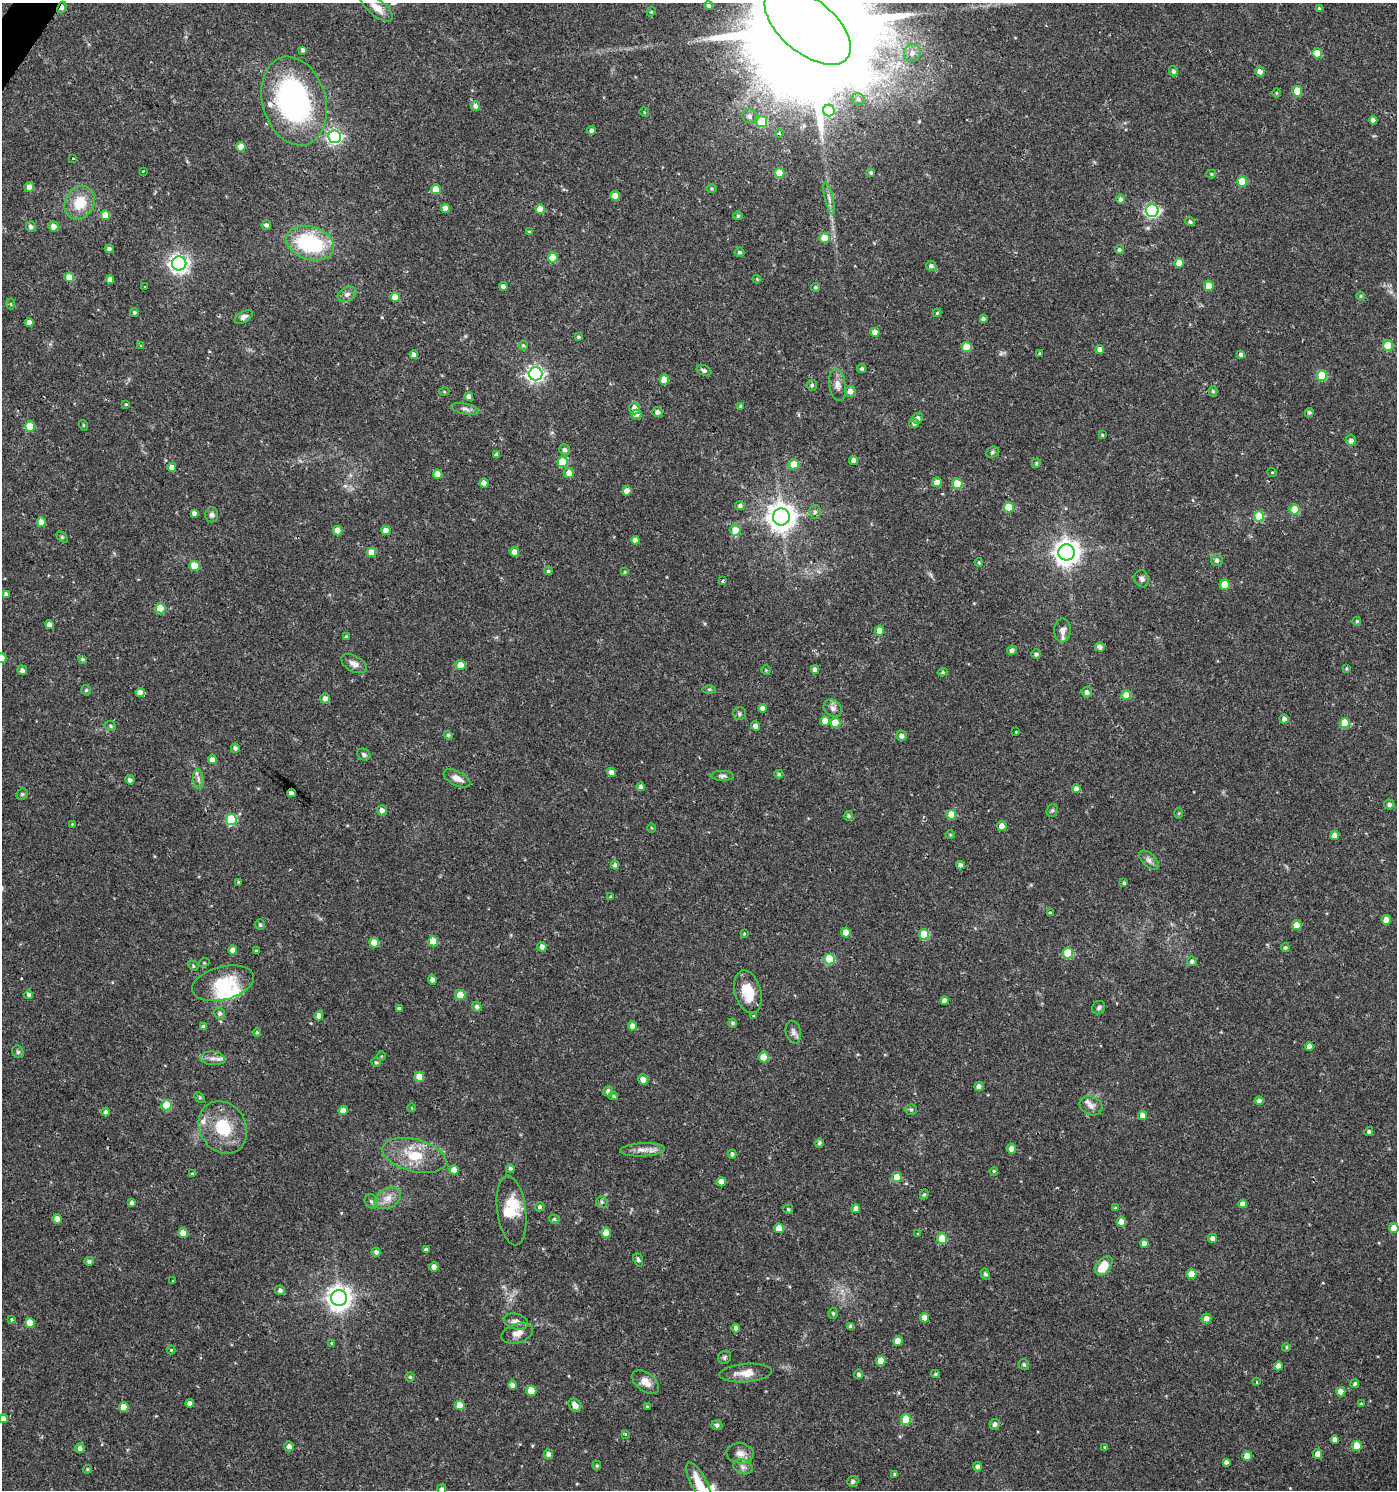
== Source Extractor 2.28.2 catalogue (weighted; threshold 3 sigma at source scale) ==
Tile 11 of 4 x 4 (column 3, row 3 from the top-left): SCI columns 2968-4362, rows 1495-2982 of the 6003 x 5958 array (HDU 1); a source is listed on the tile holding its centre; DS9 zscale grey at full resolution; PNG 1399 x 1492 px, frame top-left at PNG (2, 3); each listed source drawn as its Kron ellipse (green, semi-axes under 4 px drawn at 4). Shown black and unused: <1% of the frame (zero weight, under 2 of 3 exposures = <1% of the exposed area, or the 3 px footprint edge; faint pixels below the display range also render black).
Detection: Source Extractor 2.28.2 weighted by HDU 2 'WHT'; one run over the whole footprint, this tile lists its part. Background 0.0253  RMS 0.004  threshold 0.018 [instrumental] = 3 sigma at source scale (4.5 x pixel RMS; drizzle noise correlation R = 1.50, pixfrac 1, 0.0396/0.0396 arcsec/px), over >= 5 px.
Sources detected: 384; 2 inside a brighter object's white glare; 3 cosmic-ray / hot-pixel residue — neither listed nor drawn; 7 inside a brighter listed object's ellipse — not listed separately; the other 372 listed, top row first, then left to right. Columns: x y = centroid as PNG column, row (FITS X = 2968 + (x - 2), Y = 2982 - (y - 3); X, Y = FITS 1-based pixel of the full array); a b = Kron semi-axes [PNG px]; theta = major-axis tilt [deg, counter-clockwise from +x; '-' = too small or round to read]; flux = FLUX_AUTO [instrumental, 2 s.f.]
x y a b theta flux
709 6 4 4 - 0.84
62 7 6 4 65 2.7
377 8 19 8 -39 3.9
1319 9 4 4 - 0.8
651 12 5 4 - 0.45
808 26 51 27 -40 22000
303 50 4 3 - 0.99
912 53 9 8 - 2.5
1317 53 5 5 - 7
1173 71 5 4 - 1.1
1260 72 5 4 - 2.2
1297 91 5 5 - 7.3
1276 93 5 3 - 0.43
858 99 6 6 - 1.1
294 101 45 31 -74 82
475 106 5 4 - 1.5
829 110 6 6 - 12
644 112 5 4 - 0.41
749 116 7 7 - 1.7
1373 120 4 4 - 1.9
762 121 5 5 - 14
592 130 4 4 - 1.3
779 133 4 3 - 0.49
335 137 6 6 - 84
241 147 4 4 - 4.4
73 158 3 3 - 0.42
143 171 3 2 - 0.47
779 173 5 5 - 8.7
871 173 4 3 - 0.63
1211 174 5 4 - 0.54
1242 182 5 5 - 11
29 187 5 5 - 2.2
712 188 5 3 - 0.46
436 189 5 5 - 5.4
615 196 5 4 - 3.8
829 198 16 4 -76 1.8
1121 199 5 4 - 1.2
80 203 17 14 63 10
445 208 4 4 - 3.6
540 209 5 4 - 5.2
1152 211 6 6 - 71
105 215 5 4 - 5.1
738 216 5 4 - 0.57
1190 222 5 4 - 0.9
266 225 5 4 - 1.1
53 226 5 5 - 2.9
31 227 5 5 - 1.4
529 232 4 4 - 0.49
824 238 5 5 - 6.5
310 243 24 16 -17 36
109 249 4 4 - 1.1
1119 250 4 4 - 0.99
739 252 5 4 - 0.78
553 257 5 5 - 9.4
179 263 7 7 - 180
1179 263 5 5 - 6.2
931 266 5 5 - 1.3
69 277 5 5 - 4.6
757 279 4 3 - 0.46
110 280 4 4 - 2.1
503 286 4 4 - 1.7
1209 286 5 5 - 7.5
145 287 3 3 - 1.6
815 287 4 4 - 0.61
347 294 10 7 28 1.6
1361 296 4 3 - 0.33
395 297 5 4 - 4.2
11 304 5 3 - 0.4
134 312 5 4 - 0.7
937 313 4 3 - 0.41
244 317 10 5 29 1.5
983 319 4 3 - 0.94
29 323 4 4 - 2.3
875 332 4 4 - 4.3
578 337 4 3 - 0.65
141 346 4 3 - 0.44
523 346 5 4 - 0.52
1388 346 5 5 - 14
966 347 5 5 - 8.8
1100 350 4 4 - 2.7
1040 353 4 3 - 0.37
414 355 4 4 - 1.9
1241 355 4 4 - 1.3
862 368 4 4 - 0.67
704 370 8 5 -24 1.1
536 374 7 6 - 120
1322 375 5 5 - 15
664 380 5 5 - 5.9
812 385 5 5 - 0.79
838 385 16 8 -81 2.8
850 391 5 5 - 2.7
1213 391 5 4 - 0.69
444 392 5 3 - 0.41
469 397 4 4 - 1.9
126 404 4 3 - 0.43
741 406 3 3 - 0.72
635 408 6 5 - 2.9
465 409 14 5 -11 1.6
658 412 5 5 - 1.6
1309 412 4 4 - 0.95
636 414 5 4 - 4.3
917 418 5 5 - 1.9
914 423 5 4 - 1.2
83 425 5 3 - 0.37
30 426 5 5 - 9.5
1102 435 4 4 - 0.51
1351 441 5 5 - 1.8
565 450 5 5 - 1.1
992 452 7 5 22 0.71
497 455 4 4 - 1.5
853 460 4 4 - 1.8
562 462 5 5 - 15
1036 463 5 3 - 0.48
794 464 5 5 - 5.8
172 467 4 4 - 2.6
1272 472 5 3 - 0.34
569 473 5 5 - 3.2
438 474 5 4 - 4.7
937 482 5 5 - 2.8
484 483 4 4 - 3
957 484 5 5 - 12
627 491 5 4 - 3.2
740 506 5 4 - 1
1009 507 5 5 - 10
1295 509 5 5 - 9.8
815 512 7 5 85 0.92
194 513 4 4 - 1.4
212 515 7 6 - 1.3
1259 516 5 5 - 18
781 517 8 8 - 510
41 522 5 4 - 4.2
735 530 5 5 - 5.1
338 531 5 4 - 3.6
386 531 4 4 - 4.2
62 537 6 4 -45 0.55
635 540 4 4 - 2.3
371 552 5 4 - 5.4
514 552 5 4 - 2.8
1067 552 8 8 - 400
1217 560 6 6 - 1.4
979 562 4 3 - 0.45
194 566 5 5 - 8.8
548 571 4 4 - 0.74
625 572 4 4 - 0.37
1142 579 9 7 -71 1.5
722 581 3 3 - 1.1
1225 585 5 5 - 7.2
6 594 4 4 - 1.2
160 608 5 5 - 12
1357 621 4 4 - 0.64
49 625 4 4 - 2.4
880 630 5 4 - 4.5
1062 630 12 8 89 2.6
346 637 4 4 - 0.77
1100 647 5 4 - 1.7
1012 650 5 4 - 1.3
1036 654 5 4 - 1
2 658 5 5 - 7.3
83 659 4 3 - 0.53
354 664 14 8 -28 2.4
461 665 5 5 - 4.5
1346 668 4 2 - 0.37
22 670 5 4 - 1.3
766 670 4 4 - 0.41
815 670 4 4 - 1.7
943 672 5 4 - 0.57
709 689 6 4 -1 0.65
86 690 5 4 - 0.63
140 692 5 4 - 3.6
1087 692 5 5 - 1.7
1126 695 5 5 - 6.5
325 699 5 4 - 2
763 708 4 4 - 1.7
833 708 10 8 -41 1.9
739 714 6 6 - 0.9
1284 719 4 4 - 1.6
825 721 5 4 - 4.2
835 723 5 5 - 8
1345 723 5 5 - 10
110 726 6 4 -23 0.56
756 726 4 4 - 2.4
1016 732 3 2 - 0.33
448 735 5 4 - 0.89
902 736 5 5 - 2
235 748 4 4 - 1.2
364 754 7 5 -34 0.95
212 759 4 4 - 2.5
611 772 4 4 - 2.2
779 774 4 4 - 0.72
722 776 11 5 -2 1.2
457 778 14 7 -26 3.3
198 779 10 5 -83 1.4
130 780 5 4 - 1.3
641 787 4 4 - 1.5
1076 789 4 4 - 2.2
291 793 4 4 - 3.2
22 794 6 5 - 0.6
1389 804 5 5 - 1.4
382 810 5 5 - 2
1052 810 6 5 - 0.71
1179 813 5 3 - 0.47
951 815 5 5 - 8.6
848 816 5 4 - 0.63
231 820 5 5 - 24
72 824 4 4 - 0.3
1002 826 5 5 - 2
651 828 5 3 - 0.37
950 835 4 4 - 0.41
1335 835 4 4 - 3.4
1149 860 12 6 -45 1.7
615 865 4 4 - 1.1
960 865 4 4 - 1.6
238 882 4 3 - 0.35
1124 883 4 3 - 0.66
611 897 4 3 - 0.61
1050 913 4 3 - 0.58
1386 920 5 4 - 4.3
260 925 5 5 - 0.66
1297 925 5 5 - 6.8
846 932 5 4 - 5.5
744 934 4 3 - 0.41
924 934 5 5 - 12
433 941 5 5 - 9
374 943 5 5 - 4.6
542 947 5 4 - 2
1285 948 4 4 - 0.73
233 950 4 4 - 2.7
256 951 3 3 - 0.47
1068 953 5 5 - 16
829 959 5 5 - 19
1192 961 5 4 - 1.1
204 963 5 3 - 0.36
193 966 5 4 - 0.62
432 979 5 4 - 1.4
223 983 32 16 15 15
748 992 22 13 -74 10
29 995 4 4 - 1.4
460 995 5 5 - 9.3
944 1000 4 4 - 1.7
477 1007 5 4 - 1.1
399 1008 4 3 - 0.87
1099 1008 7 6 - 0.88
220 1013 6 5 - 1
319 1016 4 4 - 2.4
754 1016 3 3 - 0.43
732 1023 4 4 - 0.77
632 1026 4 4 - 2.8
203 1027 4 4 - 1.4
257 1032 4 3 - 0.5
793 1032 11 7 -76 1.6
1309 1046 4 4 - 2.9
18 1052 6 5 - 0.83
381 1056 5 3 - 0.33
764 1057 5 5 - 9.9
213 1058 12 7 -5 2.1
376 1062 5 4 - 0.58
419 1077 5 5 - 5.9
643 1079 5 5 - 2.8
979 1087 4 4 - 2
608 1091 5 5 - 2.1
613 1096 4 4 - 0.67
200 1097 6 4 -45 0.56
1259 1101 4 4 - 2.1
167 1105 5 5 - 15
1091 1106 12 9 -25 2.3
412 1108 4 3 - 0.25
911 1109 6 5 - 0.66
343 1110 4 4 - 3.7
106 1112 4 4 - 1
1142 1115 5 4 - 3.3
223 1127 27 23 -58 16
1369 1132 4 4 - 0.85
819 1143 4 4 - 0.81
1011 1149 5 4 - 2.9
642 1150 22 6 3 3.2
732 1154 4 4 - 0.93
414 1155 32 16 -14 13
510 1168 4 4 - 0.87
454 1170 4 4 - 4.3
994 1171 4 3 - 0.43
192 1174 4 3 - 2.5
897 1177 5 5 - 6.5
721 1182 4 4 - 2.7
924 1194 5 4 - 0.55
388 1198 14 9 29 3.6
371 1201 7 6 - 1.1
602 1202 6 5 - 0.83
132 1203 4 4 - 1.4
1243 1204 4 4 - 2.2
540 1207 4 4 - 0.72
1115 1208 4 4 - 0.42
788 1209 5 5 - 0.65
856 1209 4 4 - 2.3
512 1210 35 14 -82 10
57 1219 5 4 - 2.4
554 1219 5 4 - 0.69
1121 1222 5 4 - 4.5
779 1228 5 4 - 5.6
1394 1228 5 5 - 6
183 1233 5 5 - 3.3
606 1233 5 4 - 5.1
918 1234 3 3 - 0.32
942 1238 5 5 - 10
1213 1238 4 4 - 1.6
1144 1243 4 4 - 2.3
426 1250 4 3 - 3
376 1252 4 4 - 1.4
638 1260 7 4 -69 0.92
89 1261 5 4 - 0.97
1104 1266 11 6 53 8.6
434 1267 5 4 - 2
985 1274 6 4 -61 0.8
1191 1274 5 5 - 7.5
173 1281 2 2 - 0.4
280 1290 5 4 - 1.1
339 1298 8 8 - 340
833 1313 5 4 - 0.66
925 1318 4 4 - 3.8
1206 1318 5 5 - 3
11 1320 3 3 - 0.54
516 1322 12 7 -14 2.5
30 1323 5 4 - 5.9
851 1327 4 4 - 1.2
736 1328 4 4 - 1.5
517 1333 16 9 16 3.4
898 1341 4 4 - 4.1
332 1343 3 3 - 1
1286 1347 4 3 - 0.48
171 1350 4 4 - 0.52
725 1357 7 6 - 0.89
881 1361 5 5 - 8.3
1024 1364 5 5 - 0.8
1278 1366 4 4 - 2.5
746 1373 26 9 4 5.1
859 1374 4 4 - 0.97
935 1374 4 4 - 0.52
410 1377 4 4 - 0.56
645 1382 15 9 -37 4
1256 1382 3 3 - 0.48
1355 1384 4 4 - 0.89
512 1385 4 4 - 2.1
531 1391 5 5 - 7.6
1341 1392 4 4 - 3.1
190 1403 4 4 - 1.7
1361 1404 4 4 - 0.49
460 1405 5 5 - 6.6
575 1405 7 5 -52 3
124 1407 5 4 - 5.1
647 1407 3 3 - 0.52
3 1419 4 4 - 3.3
906 1419 5 5 - 12
995 1424 5 5 - 1.5
717 1425 5 5 - 1
625 1434 4 3 - 0.49
1335 1440 4 4 - 2.3
289 1446 5 4 - 2
1357 1446 5 5 - 10
1105 1447 4 3 - 0.47
80 1448 5 5 - 1.5
740 1453 13 10 -5 3.1
548 1454 5 5 - 1.8
1318 1454 5 4 - 3.8
1247 1456 4 4 - 4.3
1226 1462 4 4 - 1.1
597 1466 5 4 - 0.6
743 1467 10 7 -20 1.6
978 1467 4 4 - 1.5
87 1469 5 4 - 0.51
895 1474 4 3 - 0.47
853 1481 6 5 - 1.1
699 1484 24 8 -62 9.5
442 1489 5 4 - 1.2
Overlapping masked pixels (flux is a lower limit): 1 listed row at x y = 62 7
Isophote crosses this tile's border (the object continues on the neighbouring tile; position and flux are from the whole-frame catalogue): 6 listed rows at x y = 808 26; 2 658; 1394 1228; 3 1419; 699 1484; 442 1489